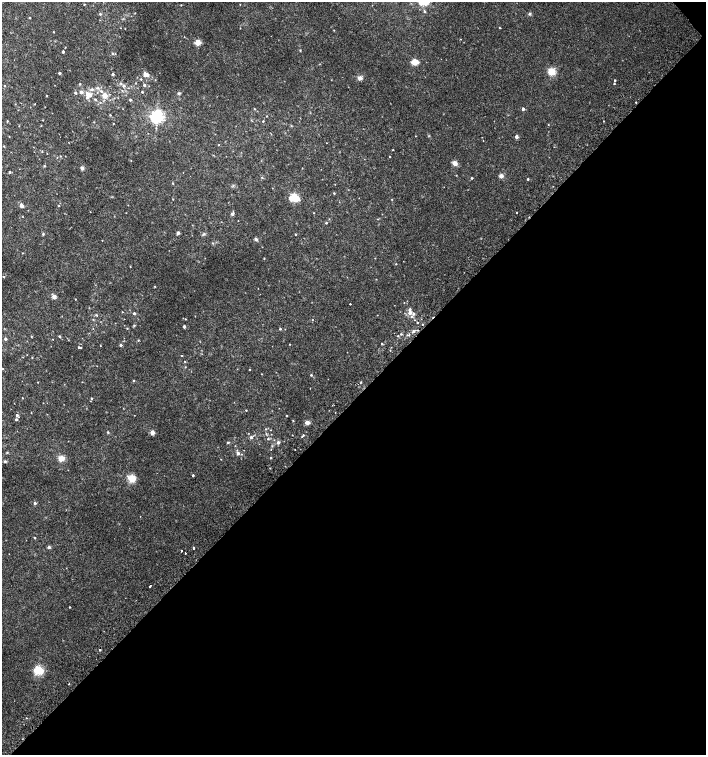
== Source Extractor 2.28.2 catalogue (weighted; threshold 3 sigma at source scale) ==
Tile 12 of 4 x 4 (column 4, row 3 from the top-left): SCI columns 4408-5815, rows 1541-3046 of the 6060 x 6084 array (HDU 1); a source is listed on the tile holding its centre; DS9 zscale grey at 2 x 2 block average (1 PNG px = mean of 2 x 2 image px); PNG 708 x 757 px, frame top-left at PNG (2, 2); no overlay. Shown black and unused: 47% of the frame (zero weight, under 2 of 3 exposures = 2% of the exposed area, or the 3 px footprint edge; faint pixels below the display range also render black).
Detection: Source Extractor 2.28.2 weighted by HDU 2 'WHT'; one run over the whole footprint, this tile lists its part. Background 0.0239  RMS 0.0055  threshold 0.0246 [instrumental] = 3 sigma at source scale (4.5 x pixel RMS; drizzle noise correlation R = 1.50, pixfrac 1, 0.0396/0.0396 arcsec/px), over >= 5 px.
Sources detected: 159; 2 cosmic-ray / hot-pixel residue — not listed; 5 inside a brighter listed object's ellipse — not listed separately; the other 152 listed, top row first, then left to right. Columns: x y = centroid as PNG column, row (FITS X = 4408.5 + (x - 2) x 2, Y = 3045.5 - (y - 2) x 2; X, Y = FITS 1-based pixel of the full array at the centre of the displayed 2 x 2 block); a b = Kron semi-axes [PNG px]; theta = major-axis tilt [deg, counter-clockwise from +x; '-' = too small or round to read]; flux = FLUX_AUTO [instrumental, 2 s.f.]
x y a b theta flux
84 4 2 2 - 0.61
181 5 2 2 - 0.57
424 12 3 3 - 1.1
100 14 3 3 - 1.3
530 14 4 3 - 1.5
30 17 2 2 - 0.75
500 28 3 2 - 0.61
334 30 2 2 - 0.48
53 32 2 2 - 0.66
460 39 2 2 - 0.49
198 42 3 3 - 31
300 50 3 2 - 0.68
63 52 2 2 - 2.3
112 54 3 2 - 0.89
414 62 3 3 - 41
551 71 8 8 - 11
59 73 2 2 - 2.6
113 74 2 2 - 2.1
147 75 3 3 - 4.9
360 78 5 5 - 3.9
141 79 3 2 - 0.69
615 80 2 2 - 1
614 83 2 2 - 0.87
80 84 2 2 - 0.84
124 85 4 3 - 1.4
144 85 3 3 - 1.7
5 86 2 2 - 0.64
98 88 3 3 - 1.5
92 89 4 3 - 1.8
101 91 3 3 - 1.6
81 92 4 3 - 3.4
142 92 2 2 - 1.1
75 93 3 2 - 2.2
179 93 4 3 - 1.4
88 94 8 4 -34 7.2
105 95 3 2 - 19
47 96 2 2 - 0.66
95 99 3 3 - 1.3
130 100 2 2 - 1.6
254 109 3 2 - 0.58
523 109 2 2 - 3.9
110 115 3 2 - 0.78
157 117 4 4 - 340
7 121 3 2 - 0.64
263 121 2 2 - 0.71
113 123 2 2 - 0.42
9 136 2 2 - 0.45
516 137 2 2 - 5.4
4 146 3 2 - 0.62
393 150 2 2 - 0.53
42 152 3 2 - 0.75
60 156 2 2 - 0.56
389 156 2 2 - 0.55
455 163 5 5 - 5.8
44 166 3 2 - 0.62
82 168 5 4 - 2.4
9 172 3 2 - 1.7
456 175 3 2 - 0.54
501 176 5 4 - 3.8
262 177 3 2 - 0.76
472 178 2 2 - 1.1
528 179 2 2 - 1
334 193 3 2 - 0.69
294 198 3 3 - 110
392 199 3 2 - 0.48
21 205 2 2 - 11
59 206 2 2 - 0.56
314 213 2 2 - 0.51
517 213 2 2 - 2.2
232 214 5 4 - 2
326 223 2 2 - 1.2
178 233 3 2 - 3.8
43 234 4 2 - 1
204 234 4 3 - 1.5
295 234 2 2 - 0.95
256 239 5 3 - 2
22 253 2 2 - 0.5
396 264 2 2 - 0.61
3 277 2 2 - 2.5
155 286 3 2 - 0.64
54 296 2 2 - 13
75 299 2 2 - 0.64
350 304 2 2 - 1.9
122 312 2 2 - 0.45
410 312 4 3 - 5.7
134 313 3 2 - 1.9
413 314 3 3 - 1.6
97 315 3 2 - 0.97
417 322 2 2 - 0.68
422 324 2 2 - 0.53
134 325 3 2 - 1.1
184 326 3 2 - 2.2
127 328 3 2 - 0.59
280 329 3 2 - 1
413 331 4 3 - 2.1
401 334 2 2 - 0.91
409 335 3 2 - 0.98
31 336 3 2 - 0.61
60 336 2 2 - 1.4
398 336 2 2 - 0.72
5 339 3 3 - 2.3
53 339 2 2 - 0.44
138 340 2 2 - 0.83
290 344 2 2 - 0.48
382 344 2 2 - 1.1
100 345 2 2 - 0.46
121 345 2 2 - 3.1
79 347 3 2 - 1.8
390 350 2 2 - 0.5
182 356 2 2 - 0.68
184 361 2 2 - 0.48
185 367 2 2 - 0.54
3 369 2 2 - 0.76
250 369 2 2 - 0.61
262 374 2 2 - 0.46
311 375 2 2 - 1.1
133 381 3 2 - 0.82
361 382 4 2 - 0.72
22 398 2 2 - 0.53
91 398 3 3 - 1.1
246 410 2 2 - 0.69
17 415 3 3 - 1.8
287 416 2 2 - 0.75
16 419 3 3 - 1.6
307 422 4 3 - 6.8
266 429 3 2 - 0.68
108 432 3 3 - 0.96
152 433 2 2 - 16
303 436 6 2 42 1.3
251 437 3 3 - 2.2
268 439 3 3 - 1.2
228 442 3 3 - 1.3
278 442 4 3 - 2.4
295 449 2 2 - 0.47
238 453 3 3 - 3.3
241 454 2 2 - 0.6
61 458 7 6 - 6.9
271 458 2 2 - 1.4
5 461 4 3 - 1.3
193 475 2 2 - 1.5
132 478 8 7 - 13
35 503 3 2 - 2.7
34 538 3 2 - 0.83
49 547 4 4 - 1.7
193 548 2 2 - 5.6
181 551 2 2 - 6.2
185 553 2 2 - 5.3
150 586 2 2 - 5.9
70 607 2 2 - 0.9
100 650 2 2 - 6.5
39 670 3 3 - 130
26 718 2 2 - 0.59
Overlapping masked pixels (flux is a lower limit): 1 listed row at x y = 100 650
Diffuse or blended objects may show on this block-average render without a row.